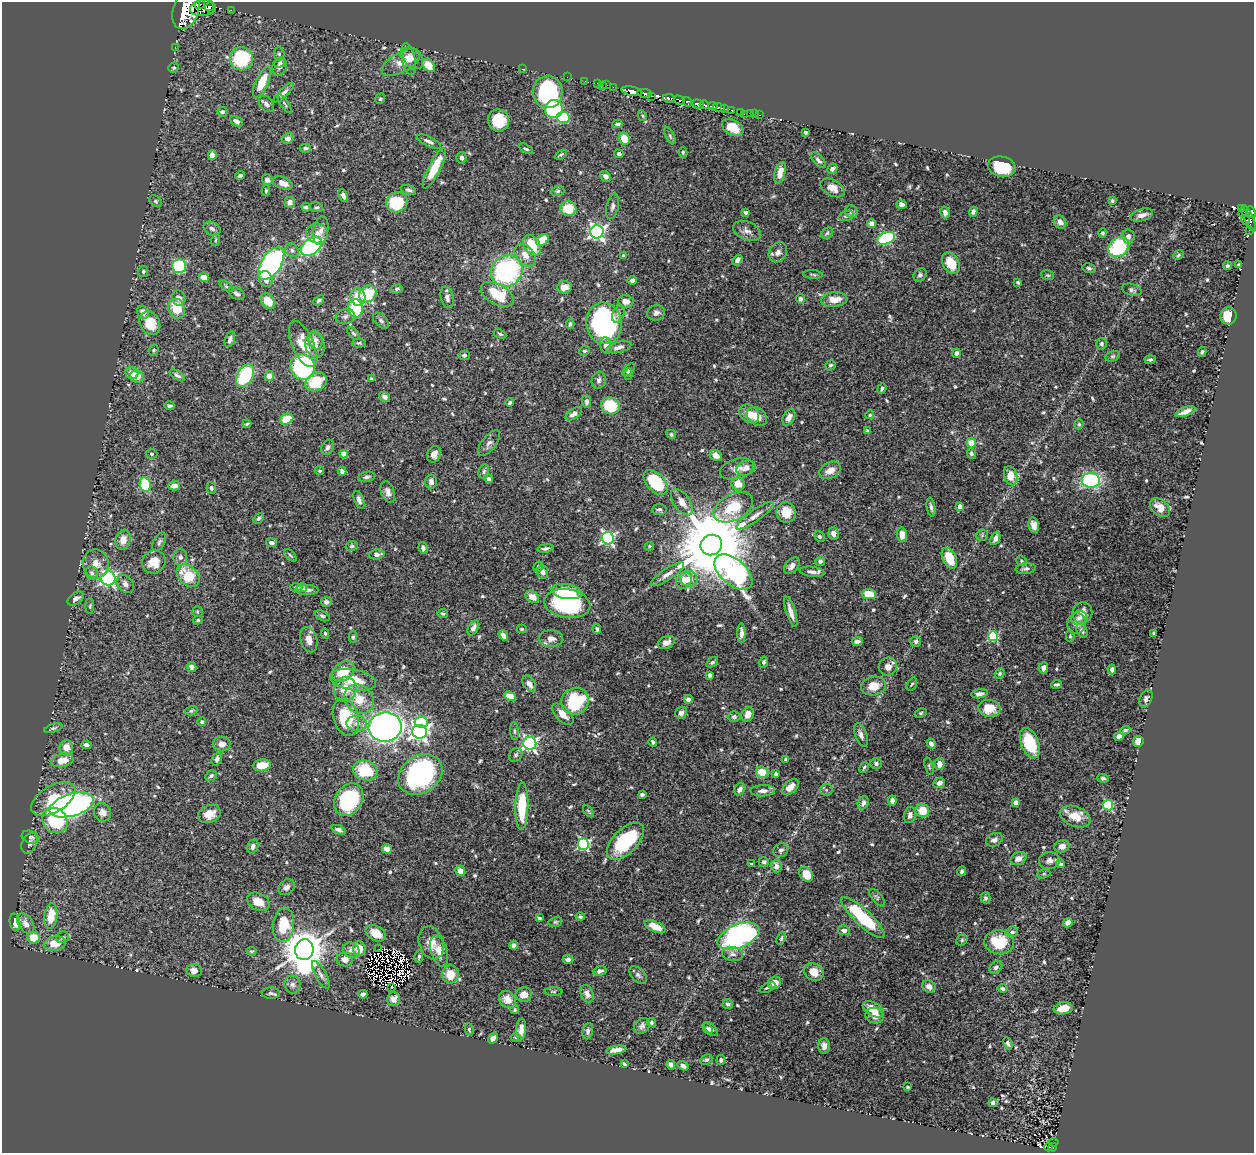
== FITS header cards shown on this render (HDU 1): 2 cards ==
NAXIS1  =                 1252
NAXIS2  =                 1151

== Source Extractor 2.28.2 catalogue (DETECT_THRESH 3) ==
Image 1252 x 1151 px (HDU 1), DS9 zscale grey, 1 PNG px = 1 image px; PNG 1256 x 1155 px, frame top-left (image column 1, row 1151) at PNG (2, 2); each listed source drawn as its Kron ellipse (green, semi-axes under 4 px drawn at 4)
Background 0.521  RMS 0.014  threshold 0.0416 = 3 sigma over >= 5 px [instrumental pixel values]
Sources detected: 652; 7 with non-positive FLUX_AUTO (blend fragments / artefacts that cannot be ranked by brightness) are neither listed nor drawn; of the other 645, the 500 brightest by FLUX_AUTO listed and drawn (145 fainter detections omitted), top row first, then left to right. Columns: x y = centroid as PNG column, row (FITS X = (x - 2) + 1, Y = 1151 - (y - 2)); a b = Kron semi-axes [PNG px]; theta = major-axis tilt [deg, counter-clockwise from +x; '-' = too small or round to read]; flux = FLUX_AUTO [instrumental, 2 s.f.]
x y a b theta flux
200 4 5 2 - 110
209 7 4 3 - 320
203 8 13 8 5 1300
186 10 20 12 70 4700
231 10 2 2 - 9.6
175 47 2 2 - 4.3
279 54 6 5 - 1.7
413 58 12 8 -49 5.3
241 59 11 11 - 88
408 59 16 6 -79 5.4
401 62 21 10 28 12
280 63 6 4 40 2.4
428 65 7 5 -44 15
279 67 9 7 67 4.9
174 68 5 5 - 1.5
522 69 3 2 - 22
567 77 2 2 - 3.6
585 81 2 2 - 9.2
262 82 17 6 65 24
597 83 3 2 - 1.8
603 85 3 2 - 11
607 85 3 2 - 3.5
613 87 2 2 - 12
632 91 10 4 -12 950
284 92 13 4 44 3.3
548 92 16 15 - 120
644 93 7 3 -9 490
651 96 3 2 - 7.6
669 98 6 3 -10 440
380 99 5 5 - 1.3
679 100 5 3 - 200
687 102 5 3 - 110
266 104 9 6 -52 3.5
285 104 11 3 -57 1.7
698 104 6 4 -15 680
704 105 4 3 - 180
713 106 4 3 - 210
719 108 6 3 -16 440
554 109 9 9 - 78
724 109 4 3 - 500
732 110 4 3 - 79
222 112 5 5 - 2.8
740 112 3 2 - 19
744 114 3 2 - 7.9
750 114 3 2 - 13
754 114 3 2 - 14
759 115 3 2 - 3.8
642 116 5 4 - 1.4
563 117 6 6 - 41
499 120 11 10 - 29
236 121 7 4 -33 4.3
617 124 5 3 - 1.4
733 127 11 7 -30 13
806 132 3 3 - 1.7
670 136 9 4 -64 1.7
288 139 6 5 - 3.5
624 139 6 5 - 16
429 142 13 5 -25 3.3
305 148 5 4 - 1.8
526 149 8 4 -27 1.7
683 152 5 4 - 1.3
561 154 6 4 35 1.3
619 154 5 4 - 2.2
212 155 5 4 - 6.6
462 158 6 5 - 2.9
818 160 10 5 -46 2.6
1002 167 14 10 -13 36
434 168 22 6 63 31
832 169 5 5 - 3.4
780 173 11 5 74 12
240 176 4 3 - 1.9
605 176 6 4 -43 3.4
267 180 5 5 - 3.7
283 183 10 6 -22 7.1
833 188 13 7 -30 8.8
409 190 8 4 -17 2.3
266 191 5 3 - 1.4
558 191 6 5 - 1.7
343 196 7 4 -64 3
156 201 7 5 -41 1.8
1112 201 3 3 - 1.3
290 202 5 5 - 5.9
397 202 11 10 - 42
901 205 5 4 - 4
612 206 13 6 76 3.3
306 207 4 4 - 2.1
316 207 7 5 -10 1.6
568 208 8 7 - 25
1242 209 3 3 - 140
746 212 4 4 - 2.3
851 212 7 6 - 2.8
945 212 6 4 -75 3.7
973 212 5 4 - 3.1
1251 212 6 4 -66 470
1242 213 3 2 - 32
1142 215 12 6 16 6
846 216 8 5 15 2.2
1249 218 14 5 -67 170
1246 220 4 3 - 63
1060 222 7 6 - 4.2
872 224 4 4 - 4.8
212 229 9 6 -26 3.4
1249 230 2 2 - 7
321 231 14 7 80 5.6
747 231 14 9 -23 5.6
597 232 6 6 - 280
317 233 11 10 - 6.7
827 233 6 5 - 1.7
1102 233 5 4 - 1.9
1128 236 7 6 - 3.5
886 238 9 6 23 110
216 240 6 3 71 1.3
542 240 7 5 39 16
532 245 11 7 -60 25
311 246 12 8 37 190
1119 247 11 9 43 69
292 250 7 6 - 2.7
778 252 10 8 56 5.3
525 255 13 8 -50 8.6
1178 255 6 4 41 1.4
623 256 3 3 - 2.3
737 260 6 4 50 4
271 263 18 9 56 170
951 263 11 8 -62 18
1239 265 4 3 - 1.7
179 266 7 7 - 81
1227 266 4 4 - 1.8
1089 268 6 4 -12 1.9
143 271 5 5 - 1.8
507 271 16 15 - 150
813 274 10 3 -4 1.5
920 275 7 6 - 2.4
1048 275 6 4 -18 1.4
204 277 5 4 - 6.9
266 279 8 6 -67 7.2
632 280 4 4 - 3.4
1018 282 4 3 - 1.4
226 286 8 4 -35 1.8
564 287 7 6 - 8.8
397 289 6 4 15 1.9
1132 290 10 5 -16 2.5
237 294 8 5 -30 3.1
368 294 9 8 - 37
497 294 18 10 -29 37
358 297 9 7 -79 16
447 297 11 6 -76 4.5
179 298 8 6 -76 4.9
800 299 5 4 - 2.2
319 300 6 4 40 1.9
834 300 13 7 6 12
268 301 8 6 -50 16
626 301 8 6 -5 7.5
356 308 9 7 -83 52
177 309 10 8 -67 23
143 312 7 5 -53 6.9
656 313 9 7 15 3.9
618 314 9 5 68 2.6
345 316 10 7 13 3.3
1228 316 9 8 - 15
381 321 9 5 -45 2.6
150 323 12 9 -62 24
604 323 21 17 -84 220
570 324 4 3 - 1.8
354 333 8 4 -45 1.8
500 334 7 4 -24 1.5
230 339 8 5 71 3.4
315 340 9 7 -78 4.7
359 343 7 4 3 1.5
303 344 25 11 -67 20
1102 344 6 5 - 2
315 345 12 9 -70 8.1
606 345 8 6 -75 6.3
619 347 13 5 14 4.9
153 350 5 5 - 1.3
584 351 5 4 - 1.9
1202 352 5 3 - 1.3
957 353 4 3 - 2.6
464 355 6 4 13 2.1
1113 356 7 5 15 1.7
1150 360 5 4 - 1.8
830 365 5 4 - 1.7
302 367 13 12 - 170
629 370 8 4 46 1.9
132 373 6 6 - 8.5
628 374 5 4 - 1.4
177 375 8 4 -34 2.4
137 376 7 6 - 12
245 376 12 8 60 65
269 376 5 4 - 7.5
372 379 4 3 - 1.4
599 380 8 7 - 3.1
316 382 11 8 29 33
882 388 5 3 - 1.9
385 397 6 4 -35 3.2
587 402 6 4 -89 2.3
510 403 4 3 - 1.9
169 406 5 3 - 2
610 406 9 8 - 43
1185 412 10 4 21 7
574 414 9 5 34 5.7
749 414 11 8 -39 8.8
870 415 4 4 - 1.5
757 416 11 8 -38 11
789 417 9 5 60 5.1
287 419 7 5 26 21
247 424 4 3 - 1.2
1079 424 5 4 - 1.6
867 431 4 3 - 2.2
671 434 5 4 - 1.6
489 443 15 7 52 4.6
971 443 5 4 - 11
328 447 8 6 59 2.8
971 453 5 4 - 2.1
152 454 6 4 1 1.4
344 454 4 4 - 12
434 454 8 6 65 7.1
716 455 6 5 - 7.1
746 468 10 7 23 6.4
737 469 17 10 16 8.2
830 470 11 8 28 8.7
320 471 4 4 - 1.5
342 471 4 4 - 4
484 471 7 5 76 1.9
1011 476 10 6 -72 15
367 477 9 5 12 2.2
489 479 5 4 - 2.8
1091 480 9 7 -4 130
431 482 7 6 - 3.1
656 482 15 9 -47 51
738 484 7 6 - 11
145 485 7 5 -77 52
174 486 6 5 - 7.4
211 488 6 4 -80 1.9
388 492 11 6 -72 5
359 500 9 4 -70 3.6
682 502 15 8 -55 8.1
960 506 4 4 - 8.8
733 507 21 13 29 31
931 507 9 4 -80 2.8
1160 507 11 7 -40 11
659 509 7 5 4 2.3
786 512 10 9 - 17
755 516 22 5 35 6.9
258 518 6 4 46 1.7
1034 525 8 5 -80 5.5
833 533 6 5 - 4.3
902 535 7 5 -83 8.2
982 535 6 5 - 1.5
819 537 6 5 - 1.8
608 538 6 6 - 180
995 538 7 4 65 4.9
123 540 10 7 73 10
159 542 10 5 61 2.6
271 543 5 4 - 3.1
711 545 11 10 - 14000
352 546 6 5 - 1.7
649 546 5 4 - 1.2
423 548 6 4 -79 3.3
545 548 8 4 9 2.3
377 554 8 5 6 3.4
290 555 7 3 -45 1.4
180 557 8 7 - 3.4
949 558 11 6 -65 21
820 561 5 4 - 2.4
1022 561 6 4 -38 1.7
154 562 12 11 - 15
96 564 14 13 - 11
792 566 9 6 47 5.2
538 567 5 4 - 1.8
1026 569 10 5 4 2.5
543 572 7 5 -83 3.6
733 572 22 13 -41 200
812 572 12 5 -7 4.5
92 573 7 6 - 2.9
667 574 20 5 33 6.2
188 576 13 9 -44 29
108 578 7 7 - 220
689 579 9 8 - 8.9
684 581 8 7 - 9.9
125 584 10 7 -49 4.4
296 587 6 4 1 2.2
302 588 5 4 - 1.9
307 590 12 5 -2 4.1
567 592 16 7 -8 43
869 594 7 5 -5 16
532 597 7 5 -28 9.9
75 599 9 5 35 4.8
326 602 5 5 - 3.8
567 604 23 14 -9 99
90 606 8 4 90 1.5
197 612 5 5 - 1.6
791 612 16 4 -72 7.8
1082 613 10 10 - 7.3
443 614 5 4 - 1.6
322 616 8 5 -24 1.9
1079 618 8 6 20 3
198 620 4 3 - 1.4
1076 624 10 9 - 5.8
473 628 8 5 59 3.6
522 629 5 4 - 1.4
597 629 5 3 - 1.7
1082 631 7 5 -61 2.9
325 633 5 4 - 1.5
741 633 10 4 89 4.7
1154 633 3 3 - 1.4
503 635 5 4 - 5.6
993 636 5 5 - 68
1070 636 6 4 90 1.2
353 637 5 4 - 1.4
551 638 12 8 0 6.4
309 640 13 8 -74 8.1
857 641 5 4 - 2.9
666 642 9 6 25 5.2
916 642 5 5 - 2.9
712 662 6 4 35 1.8
764 662 5 4 - 2
192 667 5 4 - 2.6
888 667 9 9 - 7
1043 668 5 4 - 4.8
1112 669 5 4 - 3.5
343 671 12 8 37 25
1000 673 5 4 - 1.8
710 675 4 4 - 3.3
353 680 23 10 -10 29
529 684 9 5 -58 4.9
912 684 7 4 58 1.5
1057 684 5 3 - 1.8
873 686 12 9 10 15
345 689 12 11 - 13
980 694 8 4 8 4.2
510 696 6 4 -23 10
359 699 16 13 -46 19
688 699 4 4 - 3.4
1146 699 9 6 65 3.1
575 701 14 13 - 69
989 708 11 8 -7 19
191 711 6 4 16 1.3
681 713 6 5 - 4.3
921 713 6 4 27 1.4
563 714 13 7 -46 8.9
748 714 7 5 61 9
346 717 19 12 -73 47
734 717 6 5 - 2.4
202 722 4 4 - 2.6
421 722 7 5 -9 56
357 723 10 7 -2 6.2
385 727 16 14 8 450
53 728 9 4 18 1.9
1125 730 5 4 - 2
514 731 9 4 -85 1.7
420 732 7 7 - 430
861 735 12 6 -69 4.3
1119 736 5 4 - 6.9
1138 741 5 5 - 10
653 742 4 3 - 2.7
530 743 6 6 - 240
931 743 5 3 - 3.7
1030 743 16 9 -68 43
222 744 8 7 - 5.3
86 745 5 4 - 4.3
66 747 7 7 - 9.7
516 755 7 6 - 2.4
217 759 7 5 69 2.9
786 759 4 3 - 2.1
62 760 11 6 11 16
876 763 6 5 - 2.1
939 764 6 5 - 6.5
262 765 9 6 7 15
929 766 9 3 -73 1.5
864 767 6 4 62 1.4
365 771 12 10 -13 46
762 772 6 5 - 17
776 774 4 3 - 1.8
420 775 23 18 35 160
211 776 6 5 - 2.2
1103 778 5 4 - 1.8
939 783 6 5 - 4.2
790 787 10 6 41 8
740 789 6 5 - 3.9
826 790 6 5 - 2
763 791 12 5 2 5.1
642 795 4 3 - 2.4
53 799 24 13 31 28
349 800 17 13 59 80
892 800 5 4 - 4.2
1016 802 4 4 - 11
863 803 6 5 - 4
72 805 23 11 17 300
1108 805 5 5 - 70
522 806 24 6 89 39
589 811 7 3 -49 1.2
922 811 7 6 - 17
102 812 9 8 - 6.9
209 814 11 8 22 11
910 815 8 6 79 3.6
1075 816 16 10 -21 18
55 820 13 12 - 56
339 830 7 4 -23 2.7
31 837 9 6 -19 2.8
994 840 9 6 25 3.6
625 841 23 12 45 61
29 843 11 7 66 4.5
583 844 5 5 - 130
253 846 7 5 66 3.2
1062 846 8 6 18 5.3
387 849 5 4 - 8.8
781 850 8 6 33 2.7
1018 859 8 6 26 6.6
1049 861 10 8 4 4.3
764 862 5 5 - 2.6
752 864 4 3 - 1.4
1060 864 4 4 - 1.8
776 866 6 5 - 6.1
460 871 5 5 - 7.2
962 871 5 4 - 1.8
806 874 8 6 -50 15
1044 874 7 4 19 1.3
286 887 9 7 40 3.8
877 898 10 5 -51 2.1
985 898 5 5 - 2
258 902 12 8 -26 13
51 916 13 6 82 23
580 917 4 4 - 1.7
539 918 4 3 - 2.1
863 918 28 8 -43 60
15 922 8 5 -79 11
555 922 7 5 13 1.5
1068 923 5 4 - 6.4
26 924 11 7 -56 5.9
283 925 17 10 84 33
655 927 11 5 -26 12
844 930 6 5 - 3.8
1012 932 6 5 - 2.7
376 933 11 7 -27 14
738 936 22 11 21 250
34 937 6 6 - 14
63 937 6 5 - 2.5
781 938 6 3 66 1.3
962 940 6 5 - 1.7
999 942 15 12 -5 34
431 943 17 12 -71 11
55 944 11 7 11 14
514 945 4 4 - 5.4
359 949 7 6 - 13
379 949 3 2 - 3.3
304 950 10 9 - 3100
351 950 8 7 - 4.5
251 951 5 3 - 1.3
439 951 16 8 -73 9.7
732 954 11 7 -9 3.7
419 957 6 3 78 1.7
345 959 8 7 - 5.5
568 959 5 4 - 3.1
996 967 7 5 44 2.6
194 970 8 6 -14 6.5
600 971 7 4 14 2.8
814 972 10 8 -28 12
450 974 9 8 - 16
321 975 15 5 -61 4.4
638 975 10 6 -46 2.8
774 983 7 6 - 7.3
292 985 9 8 - 3.8
929 986 7 6 - 4.3
391 987 2 2 - 1.7
767 987 8 3 27 1.7
1003 988 5 4 - 2.3
553 991 9 4 -1 1.6
271 993 9 6 -1 2.6
363 994 4 4 - 3.5
524 994 8 7 - 8.5
587 994 9 6 -65 4.9
393 999 7 6 - 4.9
507 999 9 7 -48 9
728 1004 5 5 - 2
1063 1008 9 6 8 12
873 1009 11 6 -29 13
515 1010 4 4 - 1.4
874 1015 9 7 -16 9.1
651 1022 4 4 - 1.7
642 1026 9 7 45 3.3
469 1029 6 4 -77 1.4
521 1029 11 5 86 5.2
707 1029 6 4 -52 1.9
711 1029 8 4 -45 2.7
588 1031 8 5 79 2.7
493 1038 6 4 53 5.3
516 1038 5 4 - 1.4
1008 1043 6 4 -66 2.3
824 1046 8 6 -89 5.2
616 1050 10 4 9 7.5
706 1060 6 5 - 1.9
721 1060 5 4 - 1.6
624 1064 4 3 - 1.4
671 1065 5 4 - 2.8
683 1066 6 4 -33 3.9
908 1087 3 3 - 1.4
993 1103 4 4 - 5
1053 1142 5 2 - 7.2
1049 1147 4 2 - 11
1053 1147 4 3 - 27
At the frame edge (FLAGS 8, measured only in part): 2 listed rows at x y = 186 10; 1251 212
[145 fainter detections neither listed nor drawn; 7 non-positive-flux detections neither listed nor drawn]